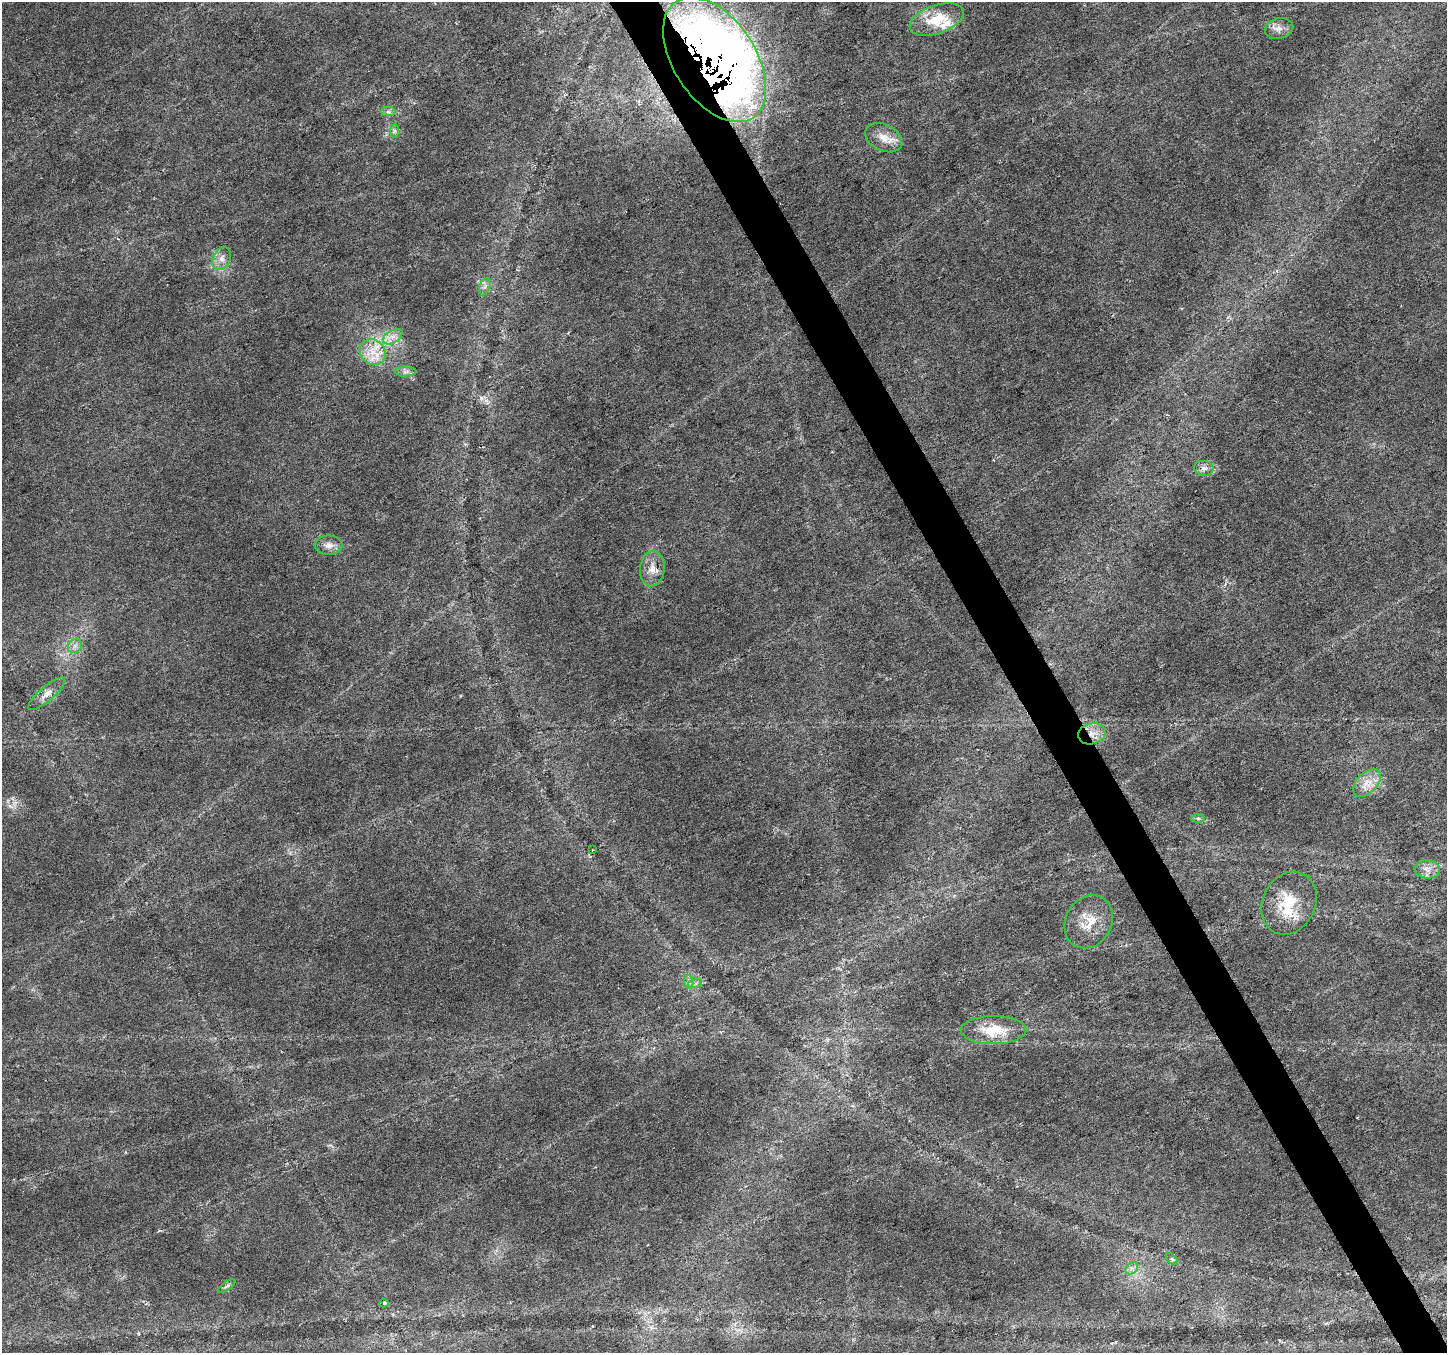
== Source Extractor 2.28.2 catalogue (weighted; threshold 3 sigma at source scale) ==
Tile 6 of 4 x 4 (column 2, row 2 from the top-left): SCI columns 1452-2896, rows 2867-4217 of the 5788 x 5674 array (HDU 1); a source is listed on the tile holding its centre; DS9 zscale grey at full resolution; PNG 1449 x 1355 px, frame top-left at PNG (2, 2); each listed source drawn as its Kron ellipse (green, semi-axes under 4 px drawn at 4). Shown black and unused: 3% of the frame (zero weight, under 3 of 6 exposures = <1% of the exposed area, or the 3 px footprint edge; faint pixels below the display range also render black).
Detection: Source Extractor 2.28.2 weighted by HDU 2 'WHT'; one run over the whole footprint, this tile lists its part. Background 0.0161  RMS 0.0018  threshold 0.00756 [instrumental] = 3 sigma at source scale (4.09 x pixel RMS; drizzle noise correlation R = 1.36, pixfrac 0.8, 0.0396/0.0396 arcsec/px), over >= 5 px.
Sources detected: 34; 1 cosmic-ray / hot-pixel residue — neither listed nor drawn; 3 inside a brighter listed object's ellipse — not listed separately; the other 30 listed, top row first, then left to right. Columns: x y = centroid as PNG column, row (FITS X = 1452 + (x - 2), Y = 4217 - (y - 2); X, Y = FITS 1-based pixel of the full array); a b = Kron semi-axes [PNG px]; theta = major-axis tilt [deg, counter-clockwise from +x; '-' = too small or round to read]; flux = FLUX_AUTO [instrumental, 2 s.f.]
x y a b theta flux
937 20 28 14 19 5.7
1279 28 14 10 13 1.3
715 59 70 41 -56 280
388 112 7 4 1 0.45
394 131 7 4 -89 0.38
884 138 19 13 -27 2.4
222 258 12 8 64 1.2
485 287 9 5 71 0.56
393 337 11 6 32 1.1
373 352 14 12 -38 2.9
406 372 11 5 1 0.59
1204 468 10 7 -8 0.84
329 545 14 9 0 1.2
652 569 18 12 85 2.1
75 646 8 6 44 0.7
47 694 23 7 41 1.5
1092 734 14 10 14 2
1367 783 17 10 44 2.2
1198 818 7 4 0 0.34
593 850 2 2 - 0.15
1427 869 12 9 -3 1.4
1289 903 32 26 63 7
1089 922 28 23 59 4.3
689 982 7 4 -73 0.41
695 983 7 4 19 0.41
994 1030 32 14 0 5.7
1172 1259 7 4 -45 0.28
1132 1268 7 5 44 0.57
227 1286 10 3 33 0.35
384 1303 4 4 - 0.26
Overlapping masked pixels (flux is a lower limit): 2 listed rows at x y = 715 59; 1092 734
Unlisted compact peaks at least as high as the median listed source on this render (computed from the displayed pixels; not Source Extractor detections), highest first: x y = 481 398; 10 806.